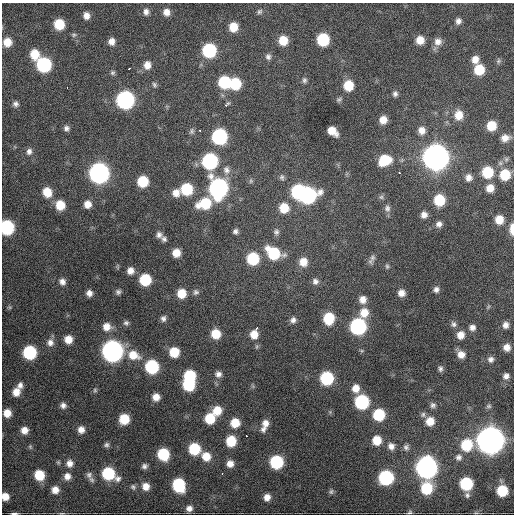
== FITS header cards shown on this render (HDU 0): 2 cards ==
NAXIS1  =                  512 / Axis length
NAXIS2  =                  512 / Axis length

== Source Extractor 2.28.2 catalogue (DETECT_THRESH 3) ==
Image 512 x 512 px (HDU 0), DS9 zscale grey, 1 PNG px = 1 image px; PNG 516 x 516 px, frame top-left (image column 1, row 512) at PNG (2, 3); no overlay
Background 1690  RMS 39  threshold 117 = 3 sigma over >= 5 px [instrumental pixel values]
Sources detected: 190; all 190 listed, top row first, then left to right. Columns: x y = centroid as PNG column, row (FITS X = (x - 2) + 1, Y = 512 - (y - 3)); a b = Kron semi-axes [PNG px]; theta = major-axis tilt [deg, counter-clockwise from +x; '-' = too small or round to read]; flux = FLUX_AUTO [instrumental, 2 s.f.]
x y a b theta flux
146 12 8 7 - 1.2e+04
166 12 8 8 - 1.8e+04
259 12 7 5 44 5.4e+03
86 16 7 6 - 1.6e+04
458 21 8 7 - 1.1e+04
59 24 8 8 - 7.2e+04
233 27 8 7 - 4.2e+04
74 35 7 5 22 4.9e+03
323 39 9 8 - 1.5e+05
283 40 8 8 - 4.9e+04
420 40 8 8 - 3.0e+04
112 41 7 7 - 1.6e+04
7 42 8 8 - 3.4e+04
438 42 10 10 - 1.8e+04
209 50 9 9 - 2.4e+05
34 54 10 8 -87 4.8e+04
268 57 8 7 - 8.7e+03
475 59 9 8 - 2.1e+04
498 61 7 5 47 5.4e+03
44 65 9 9 - 3.0e+05
147 65 10 8 81 2.2e+04
129 68 3 2 - 4.2e+03
479 70 9 8 - 6.9e+04
112 73 6 6 - 5.2e+03
304 80 7 6 - 6.6e+03
224 82 9 9 - 1.4e+05
235 84 9 8 - 1.1e+05
154 85 8 5 -60 5.4e+03
348 86 9 8 - 6.0e+04
67 87 3 2 - 2.6e+03
395 94 7 6 - 8.0e+03
339 99 8 5 26 5.4e+03
125 100 10 9 - 7.2e+05
16 104 7 7 - 8.5e+03
226 104 7 3 32 5.8e+03
459 115 11 9 -89 3.7e+04
383 120 7 7 - 2.5e+04
491 126 8 8 - 5.6e+04
66 128 7 7 - 8.6e+03
199 130 3 2 - 3.0e+03
422 130 9 9 - 2.0e+04
192 131 9 6 82 6.8e+03
332 131 10 7 -39 3.5e+04
219 137 9 9 - 4.0e+05
505 138 10 8 17 2.0e+04
29 151 9 8 - 1.1e+04
436 157 11 11 - 3.5e+06
384 160 11 9 27 8.9e+04
210 161 9 9 - 4.1e+05
226 170 12 10 -71 1.8e+04
487 172 10 9 - 9.7e+04
99 173 10 10 - 1.3e+06
399 173 3 3 - 1.1e+04
505 175 10 10 - 7.7e+04
282 177 8 6 -85 6.8e+03
468 178 9 9 - 1.6e+04
143 181 8 8 - 8.7e+04
251 181 6 6 - 4.7e+03
218 188 11 10 - 9.6e+05
490 188 9 8 - 2.7e+04
187 189 8 8 - 1.2e+05
47 192 10 9 - 4.4e+04
298 192 9 8 - 2.7e+05
176 193 8 8 - 2.2e+04
307 195 11 9 24 5.1e+05
381 197 6 6 - 5.9e+03
439 200 9 8 - 9.1e+04
205 203 12 9 18 1.0e+05
88 204 8 7 - 2.2e+04
60 205 9 8 - 5.0e+04
284 208 10 9 - 5.1e+04
387 208 10 8 -82 1.1e+04
424 215 8 7 - 1.5e+04
499 220 9 8 - 3.8e+04
439 224 9 7 42 1.2e+04
7 227 9 8 - 2.8e+05
512 229 11 5 -89 2.8e+04
235 231 5 5 - 7.5e+03
276 232 8 7 - 8.1e+03
159 235 8 8 - 9.9e+03
164 239 7 6 - 7.2e+03
176 253 7 7 - 3.0e+04
273 253 12 9 -31 1.4e+05
372 257 10 7 68 9.4e+03
253 259 9 8 - 1.4e+05
303 262 9 9 - 3.0e+04
387 266 6 5 - 4.5e+03
130 271 8 7 - 1.7e+04
145 280 8 8 - 1.2e+05
315 281 8 7 - 9.9e+03
62 282 8 7 - 1.2e+04
436 289 7 6 - 9.6e+03
118 292 6 6 - 6.6e+03
196 292 8 8 - 8.2e+03
89 293 6 5 - 1.2e+04
182 293 9 9 - 4.6e+04
401 293 7 7 - 1.8e+04
363 300 8 8 - 1.9e+04
9 307 6 4 -71 3.4e+03
488 307 6 4 46 3.4e+03
364 313 12 10 75 3.7e+04
163 318 7 6 - 8.7e+03
329 318 9 8 - 9.0e+04
293 320 7 6 - 1.0e+04
126 323 7 6 - 6.3e+03
454 324 8 6 -65 8.0e+03
505 325 7 7 - 1.4e+04
358 326 9 9 - 4.7e+05
106 327 9 8 - 2.4e+04
472 327 7 7 - 1.2e+04
256 328 3 2 - 4.3e+03
216 334 8 8 - 5.1e+04
254 334 10 8 83 3.1e+04
460 335 8 8 - 2.3e+04
68 339 7 7 - 2.9e+04
50 342 10 9 - 1.5e+04
507 347 7 7 - 1.8e+04
112 351 10 10 - 1.7e+06
29 352 9 8 - 2.2e+05
174 352 8 8 - 6.3e+04
133 355 15 10 -22 4.4e+04
461 355 8 8 - 2.1e+04
491 359 7 7 - 9.7e+03
152 367 9 8 - 2.1e+05
440 369 7 5 -86 6.8e+03
218 374 9 8 - 1.2e+04
190 376 8 8 - 1.3e+05
506 376 7 6 - 1.1e+04
327 378 9 8 - 1.9e+05
20 385 8 7 - 1.2e+04
189 385 8 8 - 1.4e+05
356 388 9 8 - 2.6e+04
95 390 6 5 - 4.4e+03
16 392 9 8 - 2.5e+04
156 397 7 7 - 2.4e+04
362 402 9 9 - 2.8e+05
63 405 7 7 - 1.1e+04
433 405 7 7 - 7.9e+03
489 406 7 5 14 5.0e+03
217 411 10 9 - 4.2e+04
7 413 7 7 - 2.8e+04
379 415 8 8 - 1.2e+05
423 415 8 7 - 7.4e+03
210 418 9 8 - 7.8e+04
124 419 8 8 - 6.9e+04
430 421 9 8 - 3.6e+04
235 423 9 8 - 4.9e+04
265 423 9 8 - 1.7e+04
263 429 8 7 - 1.0e+04
24 430 7 7 - 2.0e+04
81 430 8 7 - 1.8e+04
246 436 3 2 - 2.7e+03
377 440 9 8 - 4.4e+04
490 440 11 11 - 4.0e+06
231 441 9 8 - 7.5e+04
106 445 7 6 - 6.7e+03
467 445 11 10 - 9.8e+04
391 446 9 8 - 1.5e+04
30 447 7 5 -70 3.9e+03
406 447 8 7 - 8.9e+03
194 449 9 8 - 1.2e+05
163 454 9 8 - 1.2e+05
206 456 10 9 - 3.9e+04
459 457 9 9 - 1.2e+04
276 462 8 8 - 2.1e+05
70 463 9 9 - 1.7e+04
230 464 8 7 - 1.9e+04
144 466 7 7 - 8.4e+03
426 467 10 10 - 1.7e+06
109 474 11 8 -30 1.6e+05
222 474 3 3 - 3.0e+03
39 475 8 7 - 7.3e+04
89 475 10 9 - 1.1e+04
67 476 9 8 - 1.7e+04
386 478 9 9 - 3.1e+05
466 484 8 8 - 1.8e+05
179 485 10 9 - 1.6e+05
146 486 9 8 - 2.4e+04
133 487 8 6 -53 6.3e+03
426 488 10 9 - 1.1e+05
55 490 7 7 - 2.1e+04
502 491 8 8 - 9.5e+04
331 492 7 6 - 6.4e+03
467 495 8 6 -80 6.9e+03
5 496 6 6 - 2.4e+04
267 497 8 7 - 1.9e+04
189 508 8 7 - 1.3e+04
409 512 6 4 10 4.2e+03
14 513 7 2 1 5.5e+03
476 513 6 4 -17 3.2e+03
At the frame edge (FLAGS 8, measured only in part): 4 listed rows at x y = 7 227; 512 229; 5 496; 14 513